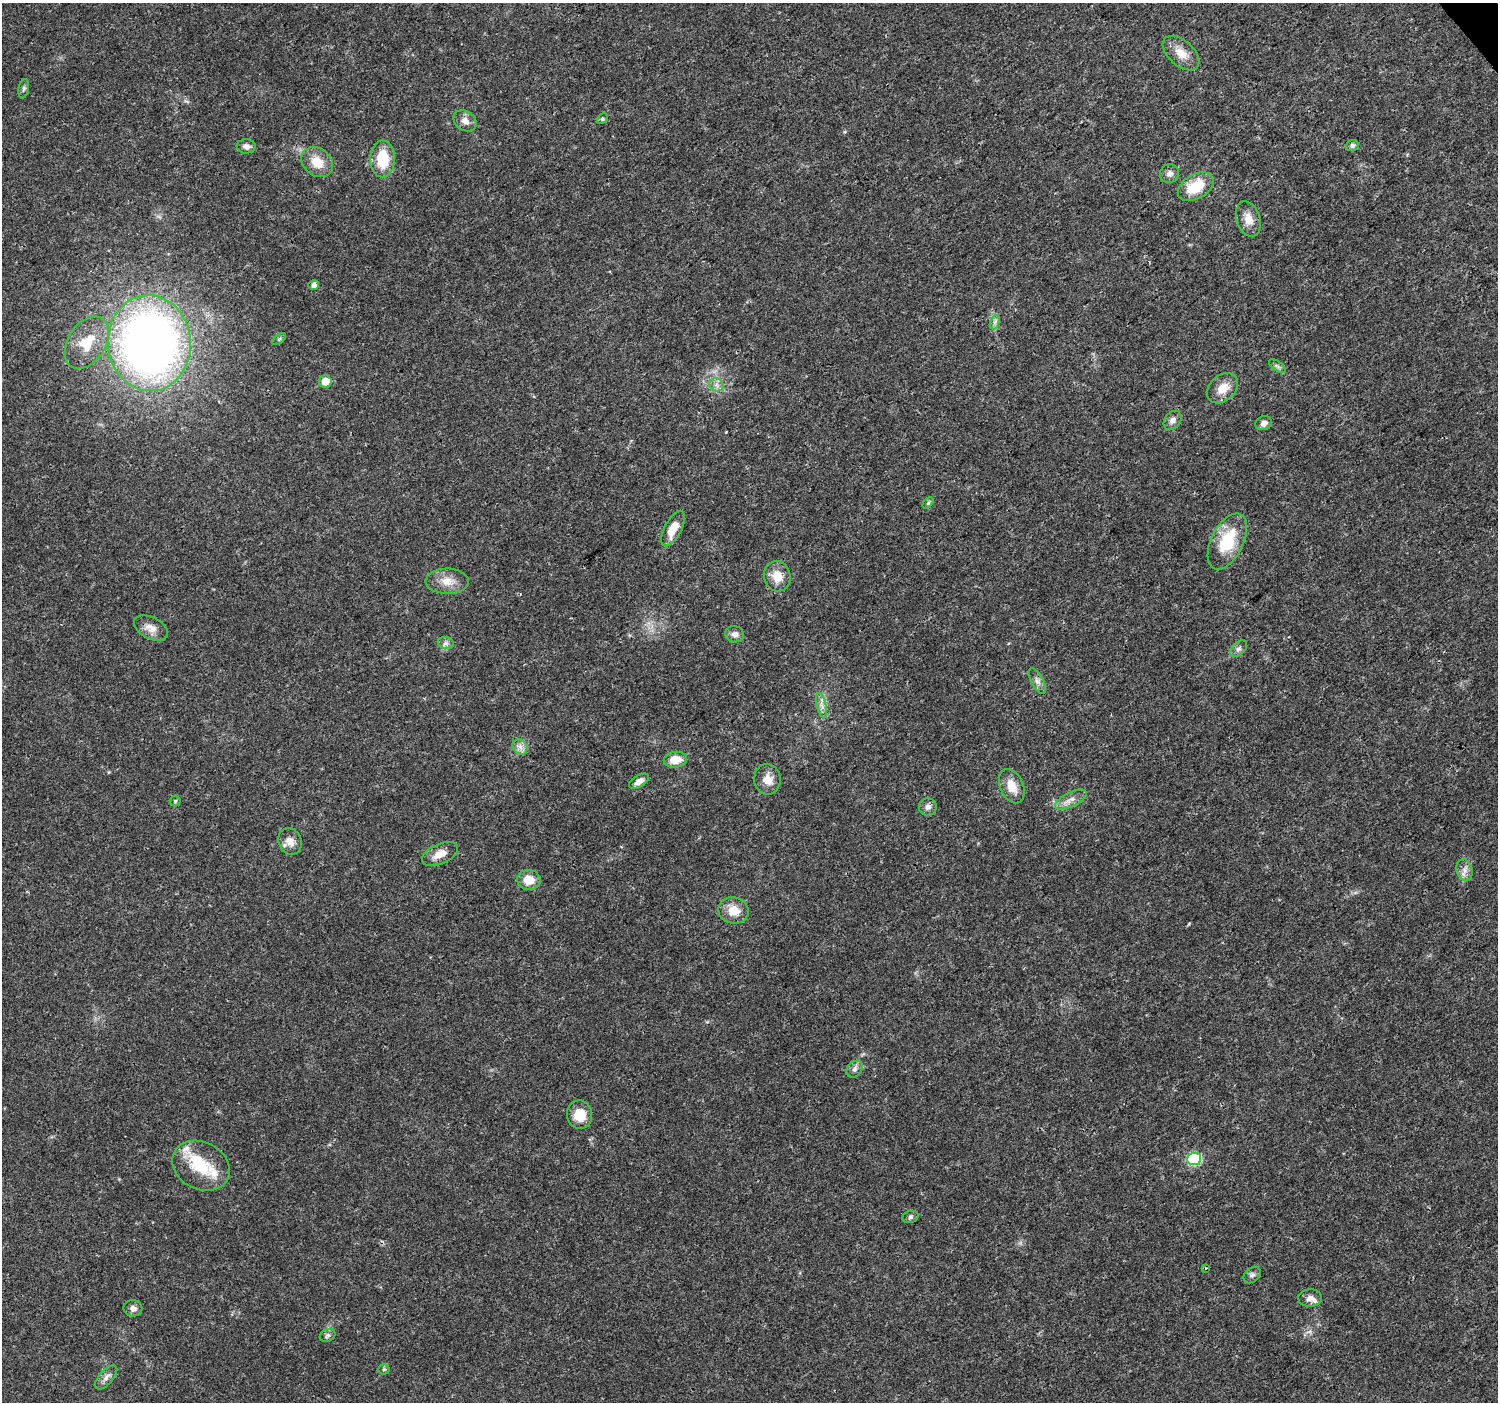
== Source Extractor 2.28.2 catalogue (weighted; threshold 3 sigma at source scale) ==
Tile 10 of 4 x 4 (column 2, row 3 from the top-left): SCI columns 1505-3000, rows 1604-3003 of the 5995 x 5943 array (HDU 1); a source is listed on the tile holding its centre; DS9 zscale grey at full resolution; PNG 1500 x 1404 px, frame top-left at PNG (2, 3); each listed source drawn as its Kron ellipse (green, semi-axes under 4 px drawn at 4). Shown black and unused: <1% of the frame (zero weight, under 3 of 4 exposures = <1% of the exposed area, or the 3 px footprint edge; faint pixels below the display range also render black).
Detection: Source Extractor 2.28.2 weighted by HDU 2 'WHT'; one run over the whole footprint, this tile lists its part. Background 0.0244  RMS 0.0022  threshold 0.00978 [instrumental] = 3 sigma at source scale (4.5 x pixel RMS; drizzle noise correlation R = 1.50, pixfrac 1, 0.0396/0.0396 arcsec/px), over >= 5 px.
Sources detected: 63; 1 inside a brighter object's white glare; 1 cosmic-ray / hot-pixel residue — neither listed nor drawn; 3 inside a brighter listed object's ellipse — not listed separately; the other 58 listed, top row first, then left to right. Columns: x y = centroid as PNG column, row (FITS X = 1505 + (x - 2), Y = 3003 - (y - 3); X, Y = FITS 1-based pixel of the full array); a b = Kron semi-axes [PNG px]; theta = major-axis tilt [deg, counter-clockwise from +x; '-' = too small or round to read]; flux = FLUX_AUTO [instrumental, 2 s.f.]
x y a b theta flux
1181 53 22 12 -42 3.2
24 89 10 5 80 0.54
602 119 6 4 45 0.33
465 121 12 9 -34 1.5
1352 145 6 5 - 0.62
246 146 9 7 -3 0.95
383 159 18 12 89 7.1
317 162 17 13 -37 3.8
1169 174 10 9 - 0.99
1196 187 19 12 29 6.8
1248 219 18 12 -72 2.5
314 285 5 5 - 1.1
995 322 7 4 71 0.56
279 339 8 4 37 0.38
87 343 28 19 57 6.3
149 343 48 41 -86 150
1277 366 10 4 -35 0.53
325 381 6 6 - 2.7
716 385 7 6 - 0.9
1223 388 17 12 42 3.2
1173 420 10 7 51 1
1264 423 8 7 - 1.1
928 503 6 4 46 0.33
673 529 19 8 62 3.7
1227 542 30 16 64 10
777 576 15 13 -76 3.3
447 581 21 12 -1 3.1
151 628 18 10 -26 2
735 634 9 8 - 1.1
446 643 8 6 -14 0.69
1239 649 10 6 44 0.75
1037 681 14 6 -61 0.99
822 705 12 4 -79 1.1
520 747 8 7 - 1
675 760 12 8 7 3.5
767 779 15 13 -83 2.5
639 781 11 6 30 1.3
1012 786 18 11 -66 3.2
1071 800 17 7 27 1.7
175 801 5 5 - 0.34
928 807 9 8 - 1
290 841 14 11 -62 1.9
440 854 19 10 24 2.6
1465 870 11 8 -75 1.3
529 880 12 10 -8 3.2
733 910 15 13 -11 3.5
855 1069 9 7 51 0.8
580 1115 14 12 -84 4
1194 1159 7 6 - 26
201 1166 30 23 -27 8.7
910 1217 8 6 17 0.53
1206 1268 3 3 - 0.19
1252 1275 9 7 43 0.73
1310 1298 12 8 2 1.2
133 1308 9 8 - 1.1
327 1335 8 6 26 0.54
384 1369 5 5 - 0.31
106 1377 15 7 49 1.2